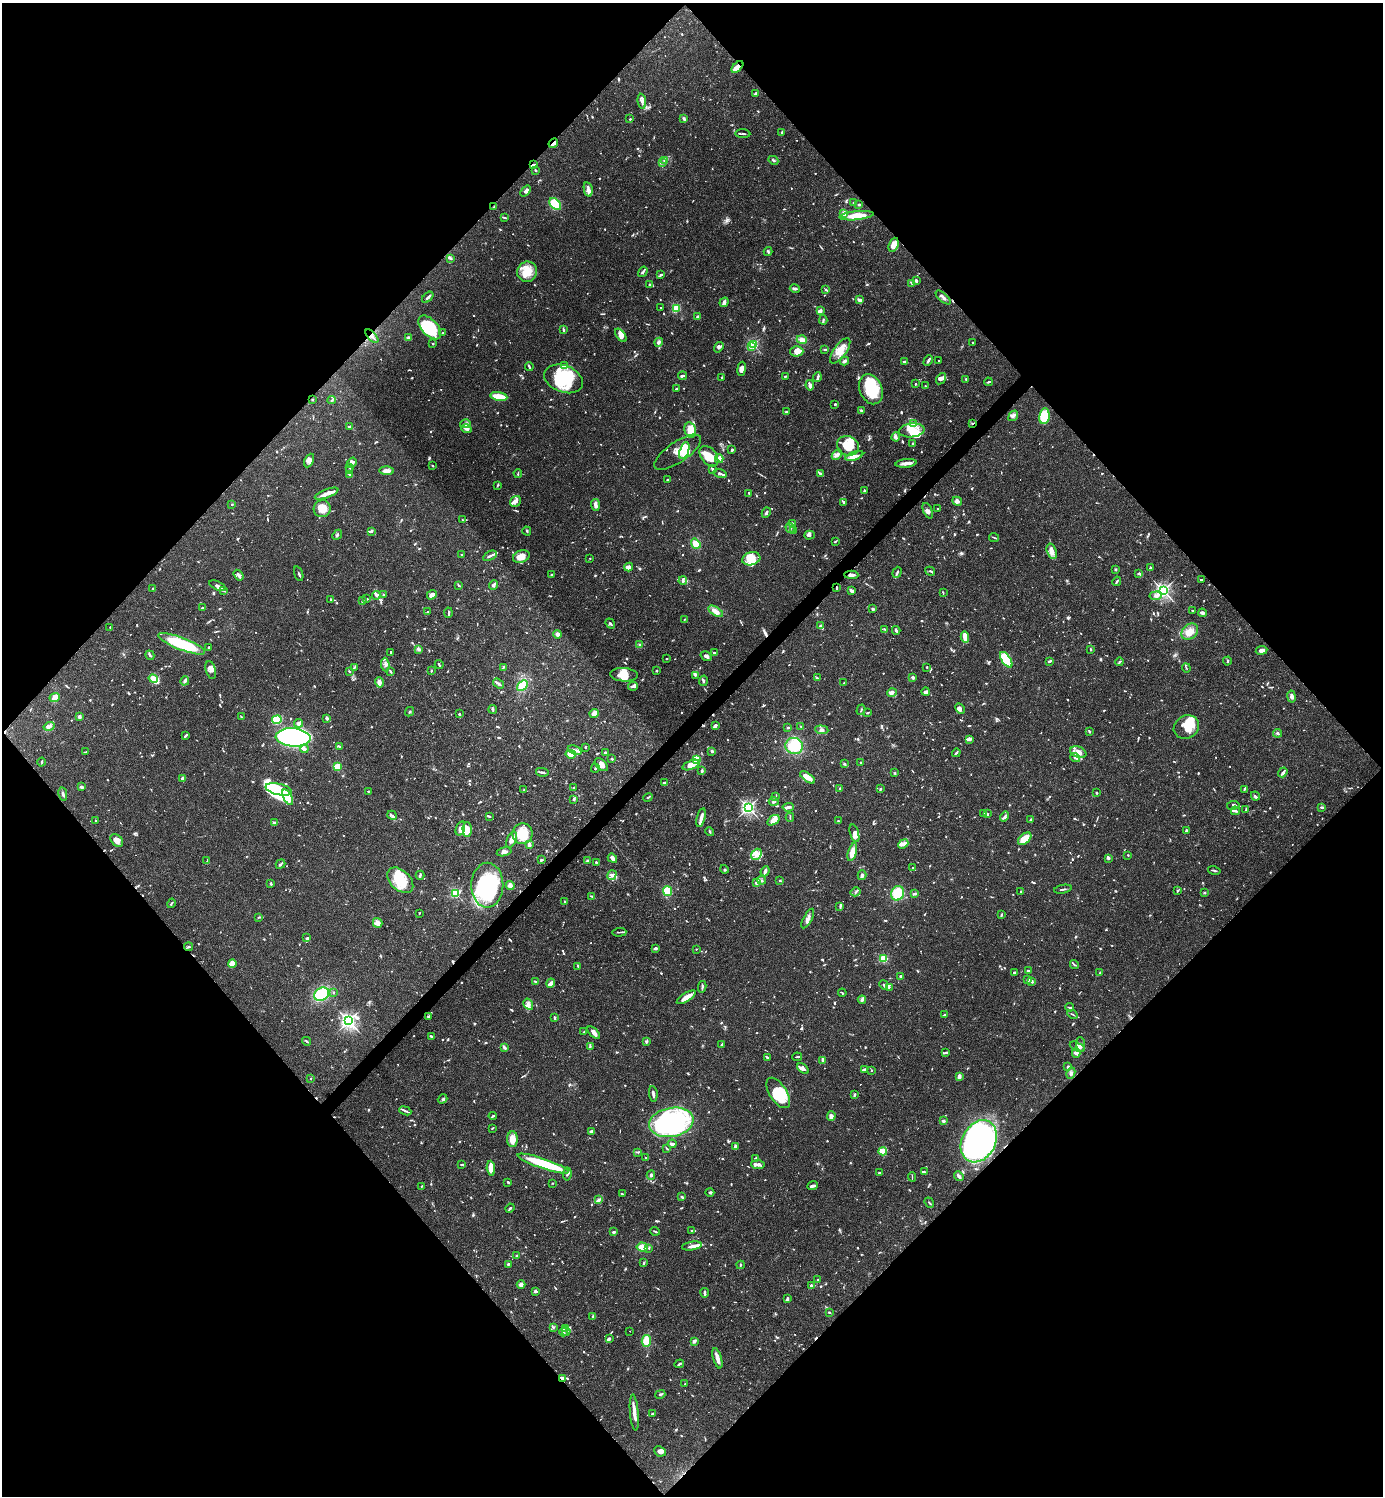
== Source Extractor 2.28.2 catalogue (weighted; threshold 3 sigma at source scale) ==
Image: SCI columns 300-5822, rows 1-5975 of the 5979 x 5980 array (HDU 1 of 3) = the unmasked area's bounding box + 8 px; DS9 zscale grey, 4 x 4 block average (1 PNG px = mean of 4 x 4 image px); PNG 1385 x 1498 px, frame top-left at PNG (2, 3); each listed source drawn as its Kron ellipse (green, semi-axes under 4 px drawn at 4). Shown black and unused: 51% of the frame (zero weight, under 3 of 4 exposures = <1% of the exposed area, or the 3 px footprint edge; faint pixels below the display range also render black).
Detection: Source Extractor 2.28.2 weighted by HDU 2 'WHT'. Background 0.0656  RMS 0.0031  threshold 0.0141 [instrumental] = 3 sigma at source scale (4.5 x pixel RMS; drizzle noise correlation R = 1.50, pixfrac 1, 0.05/0.05 arcsec/px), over >= 5 px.
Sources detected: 1638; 27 too faint to see at this stretch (4 x 4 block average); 13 inside a brighter object's white glare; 11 cosmic-ray / hot-pixel residue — neither listed nor drawn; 60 coinciding with a brighter row at this scale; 156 inside a brighter listed object's ellipse — not listed separately; of the other 1371, all 500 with FLUX_AUTO >= 1.77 (the completeness limit of this list) listed and drawn (871 fainter detections not listed), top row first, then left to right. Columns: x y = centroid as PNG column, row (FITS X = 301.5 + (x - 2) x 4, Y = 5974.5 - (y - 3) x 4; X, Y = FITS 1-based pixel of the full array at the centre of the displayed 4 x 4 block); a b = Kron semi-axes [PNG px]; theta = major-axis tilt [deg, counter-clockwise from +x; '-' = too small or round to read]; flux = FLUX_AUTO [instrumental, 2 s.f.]
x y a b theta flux
737 67 7 3 45 15
756 93 3 2 - 5.1
642 101 7 4 -83 6.8
630 119 2 2 - 2.1
684 119 4 2 - 3.8
782 132 3 2 - 3.7
743 134 7 2 -4 3
553 143 5 3 - 6.2
664 160 3 3 - 3.3
773 160 5 2 - 4.3
662 163 2 2 - 2
533 164 3 2 - 2.7
535 170 3 2 - 1.8
588 189 7 4 -78 8.2
525 191 6 2 51 5.9
854 203 2 2 - 7.9
555 204 7 4 -48 69
859 204 3 2 - 2
494 207 4 2 - 2
844 213 4 3 - 6.6
857 216 17 4 6 31
504 217 4 2 - 2.7
894 245 7 4 70 13
768 251 4 2 - 2.7
450 258 2 2 - 4
527 272 10 9 - 33
643 272 6 2 56 5.1
660 275 4 3 - 2.4
916 281 3 2 - 5.2
911 283 2 2 - 2.2
649 285 4 2 - 2.1
795 289 5 3 - 4.2
826 289 3 2 - 3.2
428 297 7 2 44 4.6
943 297 9 3 -41 6.7
859 300 4 3 - 6.1
724 302 5 4 - 4.9
660 308 2 2 - 1.8
676 308 2 2 - 130
820 311 4 3 - 9.5
698 317 2 2 - 6.1
823 320 4 2 - 2.8
430 327 14 8 -47 89
563 330 4 2 - 3.7
443 333 3 2 - 3.1
621 335 7 4 -53 8.8
372 336 8 2 -46 6.1
409 337 4 3 - 3.6
802 340 5 4 - 11
659 342 4 3 - 4.6
972 342 2 2 - 1.8
433 344 2 2 - 7.8
753 345 2 2 - 190
751 346 2 2 - 13
719 347 5 3 - 4.4
825 349 3 2 - 1.8
797 351 6 5 - 20
840 351 15 6 54 25
928 360 6 2 61 6.2
844 361 4 2 - 7
939 361 2 2 - 1.8
904 362 2 2 - 13
565 366 4 2 - 1.8
529 367 4 2 - 3.3
742 369 7 3 81 13
682 375 4 2 - 3.2
785 376 4 2 - 1.9
817 377 5 3 - 4
721 378 2 2 - 1.9
564 379 20 13 -20 100
941 379 6 3 54 5.9
966 379 2 2 - 3.4
988 382 4 2 - 2.2
916 384 2 2 - 2.4
810 385 5 3 - 9
925 386 2 2 - 2.5
676 389 3 2 - 1.9
871 389 15 11 -69 86
499 396 8 2 -10 58
312 399 2 2 - 9.1
332 400 4 2 - 2.3
835 404 2 2 - 4.1
862 410 3 2 - 5.1
786 412 3 2 - 2.4
1013 416 6 4 53 6.4
1044 416 8 5 82 75
914 423 3 2 - 2.2
972 423 3 2 - 1.9
465 424 5 4 - 5.7
350 427 4 2 - 2.2
466 429 5 4 - 7.3
690 430 8 5 -75 25
912 430 13 7 6 24
896 437 4 2 - 3.3
913 444 3 2 - 2.2
848 446 11 9 -24 38
684 450 9 4 71 60
732 450 3 2 - 3
678 452 27 10 34 39
837 455 6 4 44 7.7
709 456 11 7 -51 35
854 456 9 4 19 12
719 459 4 3 - 14
309 460 7 3 64 6.7
352 462 5 3 - 5.1
906 463 10 2 6 19
432 466 3 2 - 2.2
350 468 2 2 - 1.9
713 469 3 2 - 4.5
350 470 3 2 - 2
386 471 7 4 -2 10
518 473 4 2 - 1.9
350 474 2 2 - 4
720 474 7 2 -15 9.7
820 474 4 3 - 3
667 480 2 2 - 2.1
498 485 4 2 - 1.8
864 491 3 2 - 3.5
749 493 4 2 - 4.4
327 494 12 4 20 13
516 501 6 5 - 8.8
957 501 5 3 - 7.6
844 502 3 3 - 2.4
232 504 2 2 - 1.9
595 505 6 2 -86 9.4
322 509 8 8 - 24
938 509 2 2 - 2
928 511 8 3 -66 6.5
766 513 5 2 - 5.6
462 520 2 2 - 2.1
792 524 4 3 - 4.2
790 528 5 4 - 5.7
371 531 4 2 - 5.1
527 531 4 2 - 2.1
794 531 3 2 - 2.2
337 535 5 2 - 3.7
809 535 5 3 - 5.2
994 538 5 2 - 2.3
835 541 4 2 - 2.2
696 544 5 4 - 19
1052 551 8 4 -71 12
462 555 2 2 - 2.9
490 556 7 2 29 4.6
521 557 8 6 21 21
590 558 2 2 - 2.1
751 559 9 6 16 23
629 567 4 4 - 7.9
1150 568 3 2 - 2
1116 569 2 2 - 3.5
930 571 5 2 - 3
897 572 6 2 71 3.2
1139 573 4 2 - 3.1
299 574 7 2 -72 3.1
239 575 6 2 -55 6
551 575 2 2 - 2.9
851 575 7 3 -1 6.6
1201 580 3 2 - 3.3
683 581 4 2 - 2.5
1117 581 5 2 - 2.7
493 585 5 3 - 5.5
217 586 9 3 -24 7.3
459 586 3 2 - 2.8
153 588 2 2 - 2.9
837 588 3 2 - 3
224 591 4 2 - 2
852 591 3 2 - 8.1
1163 591 3 2 - 540
943 592 3 2 - 2.2
376 595 4 3 - 4
384 595 3 2 - 1.8
432 595 5 4 - 11
1156 596 6 3 7 9.4
330 599 2 2 - 2
367 599 3 2 - 2.4
362 601 3 2 - 1.8
202 608 3 2 - 1.9
873 609 3 2 - 4.6
716 611 8 4 -31 13
1193 611 3 2 - 2
428 612 2 2 - 5.1
449 613 5 2 - 2.4
1202 613 4 3 - 4.1
684 619 2 2 - 1.9
610 624 5 3 - 3.2
820 625 4 2 - 1.9
110 627 2 2 - 3.6
884 629 3 2 - 2.3
896 630 4 2 - 3
1190 632 9 7 41 17
557 634 4 3 - 8.9
965 637 5 2 - 36
182 644 25 6 -21 120
640 645 3 2 - 2.4
209 647 2 2 - 4.1
418 649 4 3 - 3.8
1090 649 4 2 - 2
1262 650 6 3 8 9.4
391 652 2 2 - 5.9
714 653 2 2 - 2.6
150 655 5 2 - 3.3
706 656 6 4 -32 6
666 659 2 2 - 1.9
1006 660 9 4 -57 130
1050 661 4 2 - 2.9
1227 661 4 2 - 2.1
1119 662 4 2 - 2.1
385 665 7 2 -84 4.7
439 665 4 2 - 3.4
354 667 4 2 - 2.3
503 667 4 2 - 2.5
927 667 2 2 - 2.4
1186 668 4 2 - 1.9
211 670 9 5 -75 11
349 671 3 2 - 1.8
390 671 4 2 - 2.5
431 671 3 2 - 2.3
657 671 2 2 - 4.5
624 675 14 6 -4 25
695 675 3 3 - 3.2
817 678 3 2 - 2.1
913 678 3 3 - 4.3
153 679 5 3 - 34
185 681 5 3 - 4.5
703 681 5 2 - 2.8
379 682 5 2 - 9.5
498 683 6 2 -34 4.6
844 683 2 2 - 2.2
522 685 6 4 44 31
633 686 5 3 - 5.2
892 692 5 3 - 8.8
926 692 4 2 - 9.5
1292 697 6 4 -80 7
55 698 5 4 - 17
960 708 6 4 -63 7.8
493 709 4 2 - 2.5
861 710 5 2 - 2.2
409 712 5 2 - 1.9
594 713 5 4 - 15
868 713 3 2 - 2.4
459 714 2 2 - 2.8
79 717 2 2 - 23
241 717 3 2 - 2.3
327 718 3 2 - 5.7
277 719 5 4 - 89
299 723 4 2 - 10
49 726 5 3 - 5.3
715 726 3 2 - 9.6
801 727 4 2 - 2
1186 727 13 11 30 40
788 728 3 2 - 2.7
822 730 6 3 -6 4.6
1089 731 4 2 - 2
1278 733 4 2 - 3.7
186 735 4 2 - 4
293 737 17 9 -4 820
970 739 3 2 - 3.9
339 746 4 2 - 4.1
794 746 9 8 - 58
585 747 2 2 - 2.5
304 749 4 3 - 6.6
575 750 7 3 -22 7.3
712 751 4 2 - 3.8
85 752 4 2 - 2
1078 752 8 5 -23 13
605 753 2 2 - 6.5
956 753 4 2 - 2.7
571 754 5 3 - 24
1075 757 5 3 - 5.4
612 759 3 2 - 1.8
697 760 4 3 - 94
42 762 4 2 - 2.4
861 762 2 2 - 3.1
845 764 3 2 - 1.9
601 765 8 5 -43 13
691 765 9 4 22 22
337 767 3 3 - 42
595 768 4 2 - 3.3
702 771 3 2 - 3.2
542 772 6 2 -10 4.5
1283 772 5 2 - 5.6
895 773 2 2 - 2
808 777 9 3 -36 27
183 779 4 2 - 10
664 783 3 2 - 3.5
81 787 2 2 - 7.2
574 787 2 2 - 1.9
840 788 2 2 - 2.9
279 789 13 5 -13 57
524 789 2 2 - 2
881 789 3 2 - 2
1244 789 4 2 - 2.5
368 791 3 2 - 2.4
1096 793 2 2 - 2.2
63 794 7 3 -79 5.2
1255 796 5 2 - 3.2
288 797 8 3 -62 25
648 797 5 2 - 3
775 797 4 2 - 2.6
574 799 3 3 - 2.4
774 802 5 2 - 2.1
1233 805 6 3 7 5.6
788 807 6 2 6 7
1322 807 3 2 - 3.8
748 808 3 2 - 460
1246 810 4 2 - 1.9
1235 811 4 2 - 3.9
984 813 2 2 - 2.5
987 814 3 2 - 2.8
392 815 5 2 - 2.7
489 816 4 2 - 1.9
1005 816 5 3 - 4.1
790 817 4 2 - 2
701 818 9 2 76 12
95 820 2 2 - 2.1
773 820 7 4 34 17
1031 820 3 2 - 5
838 821 2 2 - 2.4
275 823 3 2 - 5.1
460 828 7 4 71 12
467 829 7 4 -89 21
710 831 5 2 - 2.2
1186 831 4 2 - 2.8
854 833 9 4 -73 14
523 834 10 10 - 57
1025 839 8 4 40 40
117 840 7 5 -48 16
512 840 8 4 65 13
903 844 5 3 - 8
529 845 3 2 - 11
504 852 7 3 14 6.9
852 852 9 3 74 27
756 854 6 5 - 12
1128 855 2 2 - 1.8
612 858 5 4 - 5.4
1109 859 3 2 - 3
541 860 3 2 - 2.4
207 861 4 2 - 2
588 861 4 2 - 3.9
596 862 2 2 - 3.4
280 864 5 2 - 3.5
913 868 3 2 - 2.2
724 869 4 2 - 2
1214 870 6 2 -14 2.8
765 871 5 2 - 6.1
420 875 4 2 - 3.7
612 875 5 3 - 8
862 875 5 2 - 6.5
400 880 15 10 -43 62
762 880 4 3 - 4.3
780 881 2 2 - 2.5
756 883 3 3 - 4.4
271 884 4 2 - 2.4
487 885 22 16 89 230
510 885 4 4 - 8.4
1063 889 9 2 11 3.1
667 891 5 4 - 33
1021 891 2 2 - 1.9
1178 891 3 2 - 2.8
856 892 5 2 - 2.7
455 893 2 2 - 220
897 893 7 6 - 45
1205 893 2 2 - 2.2
915 894 3 2 - 5.7
592 896 4 2 - 2.6
565 902 2 2 - 2
171 903 5 2 - 1.8
840 907 4 2 - 2.3
419 913 2 2 - 1.8
1002 914 4 2 - 3
259 917 3 2 - 2.6
808 919 11 3 61 9
378 923 5 4 - 15
619 932 7 2 3 3.2
307 938 3 2 - 3.8
189 947 4 2 - 2.1
655 948 3 3 - 4.2
696 949 2 2 - 3.2
883 959 4 3 - 29
232 964 4 3 - 29
1074 965 5 2 - 2.2
578 966 3 2 - 2.6
1028 971 2 2 - 5.9
1014 972 2 2 - 4.5
1099 973 4 2 - 1.8
901 976 2 2 - 6.3
1028 979 3 2 - 4.8
535 981 3 2 - 2
1031 981 4 2 - 4.4
551 983 5 3 - 6.8
884 985 5 3 - 2.9
702 987 6 2 77 2.8
889 987 3 2 - 2.9
333 992 2 2 - 1.9
842 993 4 2 - 2
322 994 8 6 33 130
686 997 11 4 32 19
862 1000 4 3 - 4.4
528 1004 6 4 -58 8.5
1069 1007 4 2 - 3.1
1073 1014 5 2 - 2.1
944 1015 3 2 - 2.1
429 1017 3 2 - 2.1
554 1017 3 2 - 3.1
348 1021 4 3 - 530
584 1032 2 2 - 2.5
594 1032 7 3 -44 9.6
431 1036 4 2 - 2.7
307 1041 5 2 - 2.3
646 1042 3 2 - 4.2
1081 1044 7 3 -85 5.5
721 1045 4 2 - 1.9
590 1046 3 2 - 2.7
504 1047 4 2 - 6.2
1077 1047 8 3 -24 6.7
946 1052 4 2 - 3.4
1076 1053 5 4 - 6
797 1057 5 2 - 2.9
767 1058 3 2 - 4.7
823 1060 3 2 - 8
1068 1067 3 2 - 2.3
803 1069 7 3 -36 7.3
864 1069 4 2 - 3.5
871 1070 2 2 - 2.6
1071 1073 6 4 63 5.5
959 1076 4 3 - 7.8
311 1079 2 2 - 3.3
778 1093 17 8 -57 68
653 1094 8 2 -82 6.1
854 1095 3 2 - 4.2
443 1099 5 2 - 3.1
405 1111 6 2 -22 4.6
493 1116 4 2 - 3.8
831 1116 5 2 - 13
943 1121 2 2 - 20
671 1122 22 14 10 280
492 1128 3 2 - 2
592 1132 3 3 - 8.8
512 1139 8 5 -90 21
979 1141 22 16 61 750
672 1144 4 2 - 6.3
735 1146 4 3 - 3.8
667 1148 4 2 - 2
883 1151 4 3 - 48
638 1152 3 2 - 2.2
645 1158 2 2 - 2.7
755 1158 4 2 - 2.9
543 1164 27 5 -19 130
462 1165 3 2 - 4.6
758 1165 7 3 -4 6.9
491 1168 7 3 -86 34
924 1172 3 2 - 2
879 1173 2 2 - 3.2
567 1174 6 3 83 5
651 1175 4 3 - 4.3
959 1176 5 3 - 5.7
912 1177 5 2 - 1.8
508 1182 2 2 - 3.2
553 1183 2 2 - 2
421 1186 2 2 - 2
812 1186 5 3 - 5
710 1192 4 2 - 2.8
622 1194 4 2 - 1.8
681 1197 3 2 - 3.2
599 1200 4 3 - 3.5
929 1203 5 2 - 2
510 1208 5 2 - 3.2
692 1230 2 2 - 2.1
655 1231 5 2 - 2.5
613 1232 3 2 - 4
692 1246 10 3 9 8.7
642 1247 5 4 - 19
649 1248 3 2 - 2.1
516 1255 2 2 - 2.4
644 1263 4 2 - 2.3
508 1264 3 2 - 3.2
741 1265 4 2 - 2.3
818 1280 3 2 - 1.8
521 1285 4 3 - 7.8
811 1286 3 2 - 6.9
535 1291 3 2 - 7.9
705 1293 4 2 - 5.4
787 1299 3 2 - 6.2
830 1313 3 2 - 2.3
593 1317 3 3 - 3.3
553 1327 3 2 - 2.4
566 1328 3 3 - 4.3
566 1331 4 2 - 3
630 1331 2 2 - 2.2
563 1332 4 2 - 3.9
609 1339 4 3 - 2.8
646 1341 6 4 81 27
694 1341 3 2 - 5.6
717 1358 10 3 -73 13
679 1364 5 2 - 2.8
562 1378 3 2 - 5.5
685 1384 2 2 - 5.3
660 1394 5 2 - 2.6
634 1413 18 3 -85 18
652 1414 2 2 - 3
660 1451 6 5 - 7.8
Overlapping masked pixels (flux is a lower limit): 10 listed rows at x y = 737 67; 553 143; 533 164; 494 207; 372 336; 972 423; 851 575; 837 588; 979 1141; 562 1378
Diffuse or blended objects may show on this block-average render without a row.